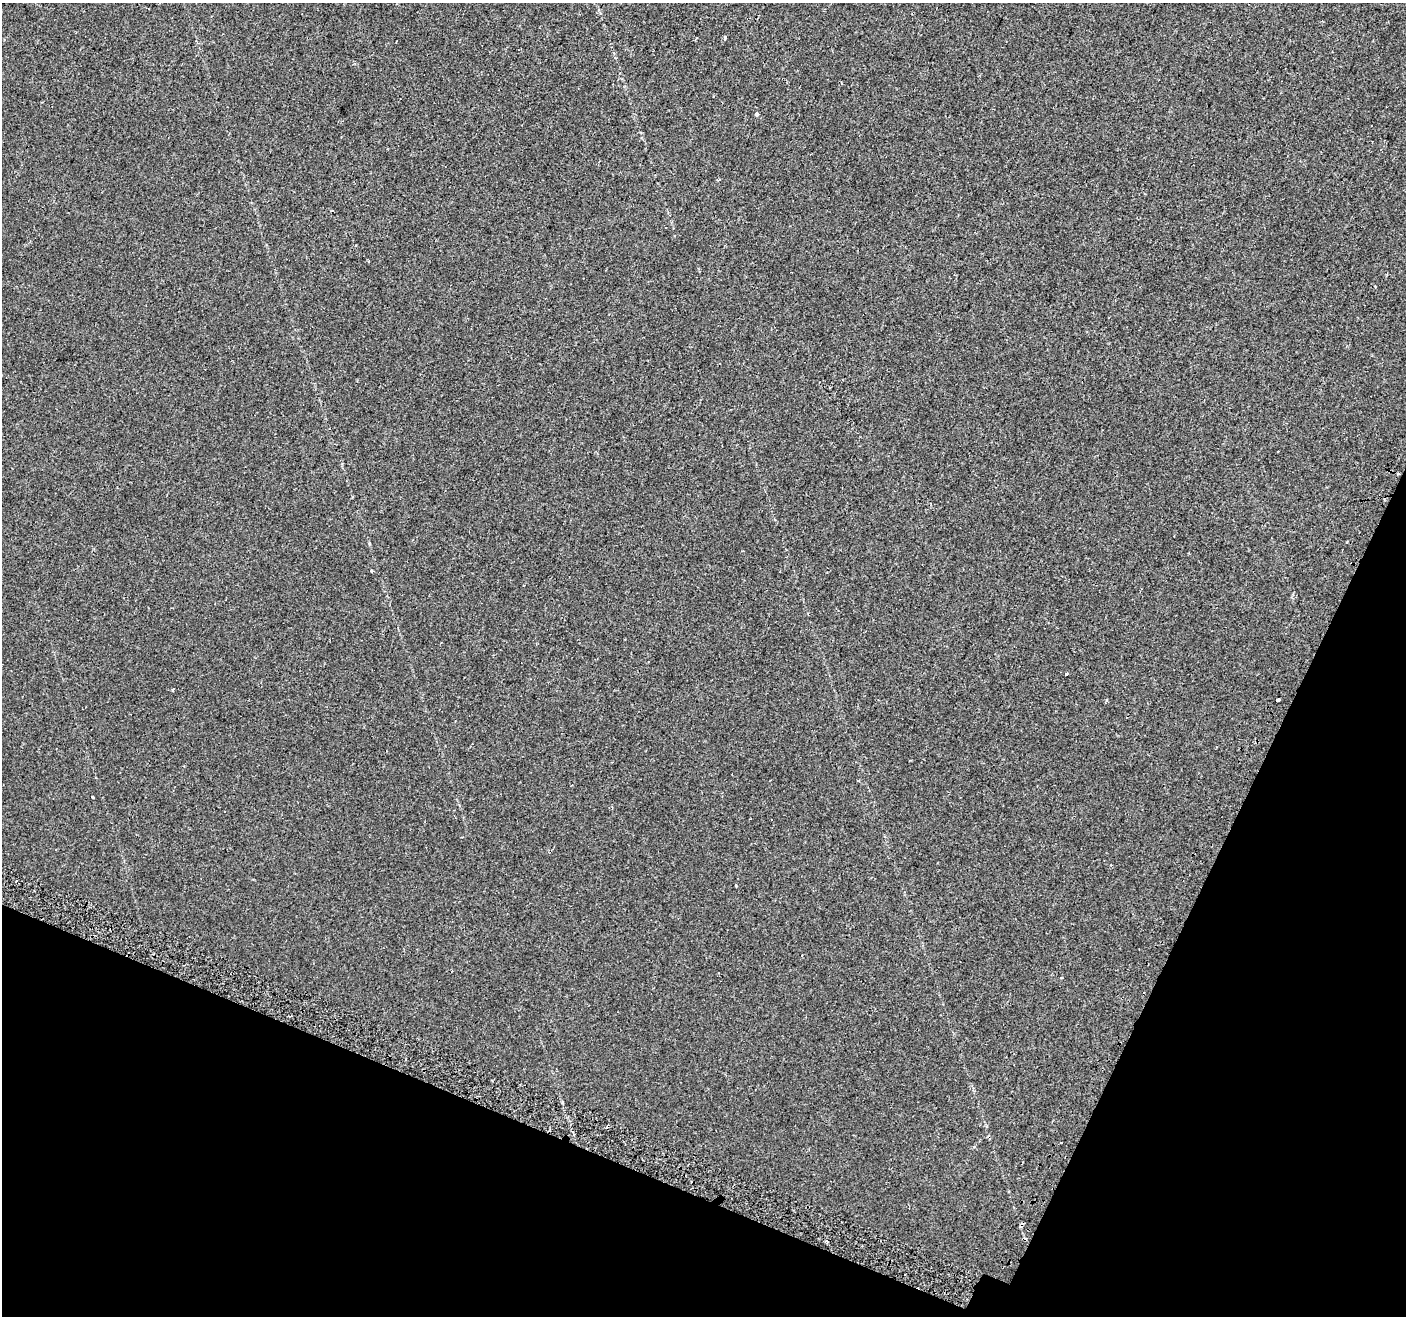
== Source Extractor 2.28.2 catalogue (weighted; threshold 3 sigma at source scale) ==
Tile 15 of 4 x 4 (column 3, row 4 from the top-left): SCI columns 2861-4264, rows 260-1573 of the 5715 x 5844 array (HDU 1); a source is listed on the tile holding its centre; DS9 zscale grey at full resolution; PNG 1408 x 1318 px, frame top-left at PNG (2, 3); no overlay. Shown black and unused: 21% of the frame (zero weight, under 2 of 3 exposures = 3% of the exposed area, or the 3 px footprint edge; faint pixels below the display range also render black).
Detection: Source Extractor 2.28.2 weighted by HDU 2 'WHT'; one run over the whole footprint, this tile lists its part. Background 8.02e-04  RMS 0.003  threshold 0.0136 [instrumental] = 3 sigma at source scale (4.5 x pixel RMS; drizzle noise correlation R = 1.50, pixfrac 1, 0.0396/0.0396 arcsec/px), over >= 5 px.
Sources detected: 14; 4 cosmic-ray / hot-pixel residue — not listed; the other 10 listed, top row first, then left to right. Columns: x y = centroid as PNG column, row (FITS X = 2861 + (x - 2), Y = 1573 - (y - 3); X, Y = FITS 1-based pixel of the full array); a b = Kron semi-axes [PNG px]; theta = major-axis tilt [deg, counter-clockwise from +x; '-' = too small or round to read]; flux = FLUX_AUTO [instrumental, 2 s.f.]
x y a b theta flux
725 39 3 3 - 1.8
757 115 4 3 - 3.6
1278 451 3 2 - 0.19
371 571 3 3 - 0.31
1066 673 3 3 - 1.4
1278 700 4 3 - 2.2
92 797 3 2 - 0.29
802 955 3 2 - 0.22
1061 1143 3 3 - 0.68
826 1241 5 3 - 0.47